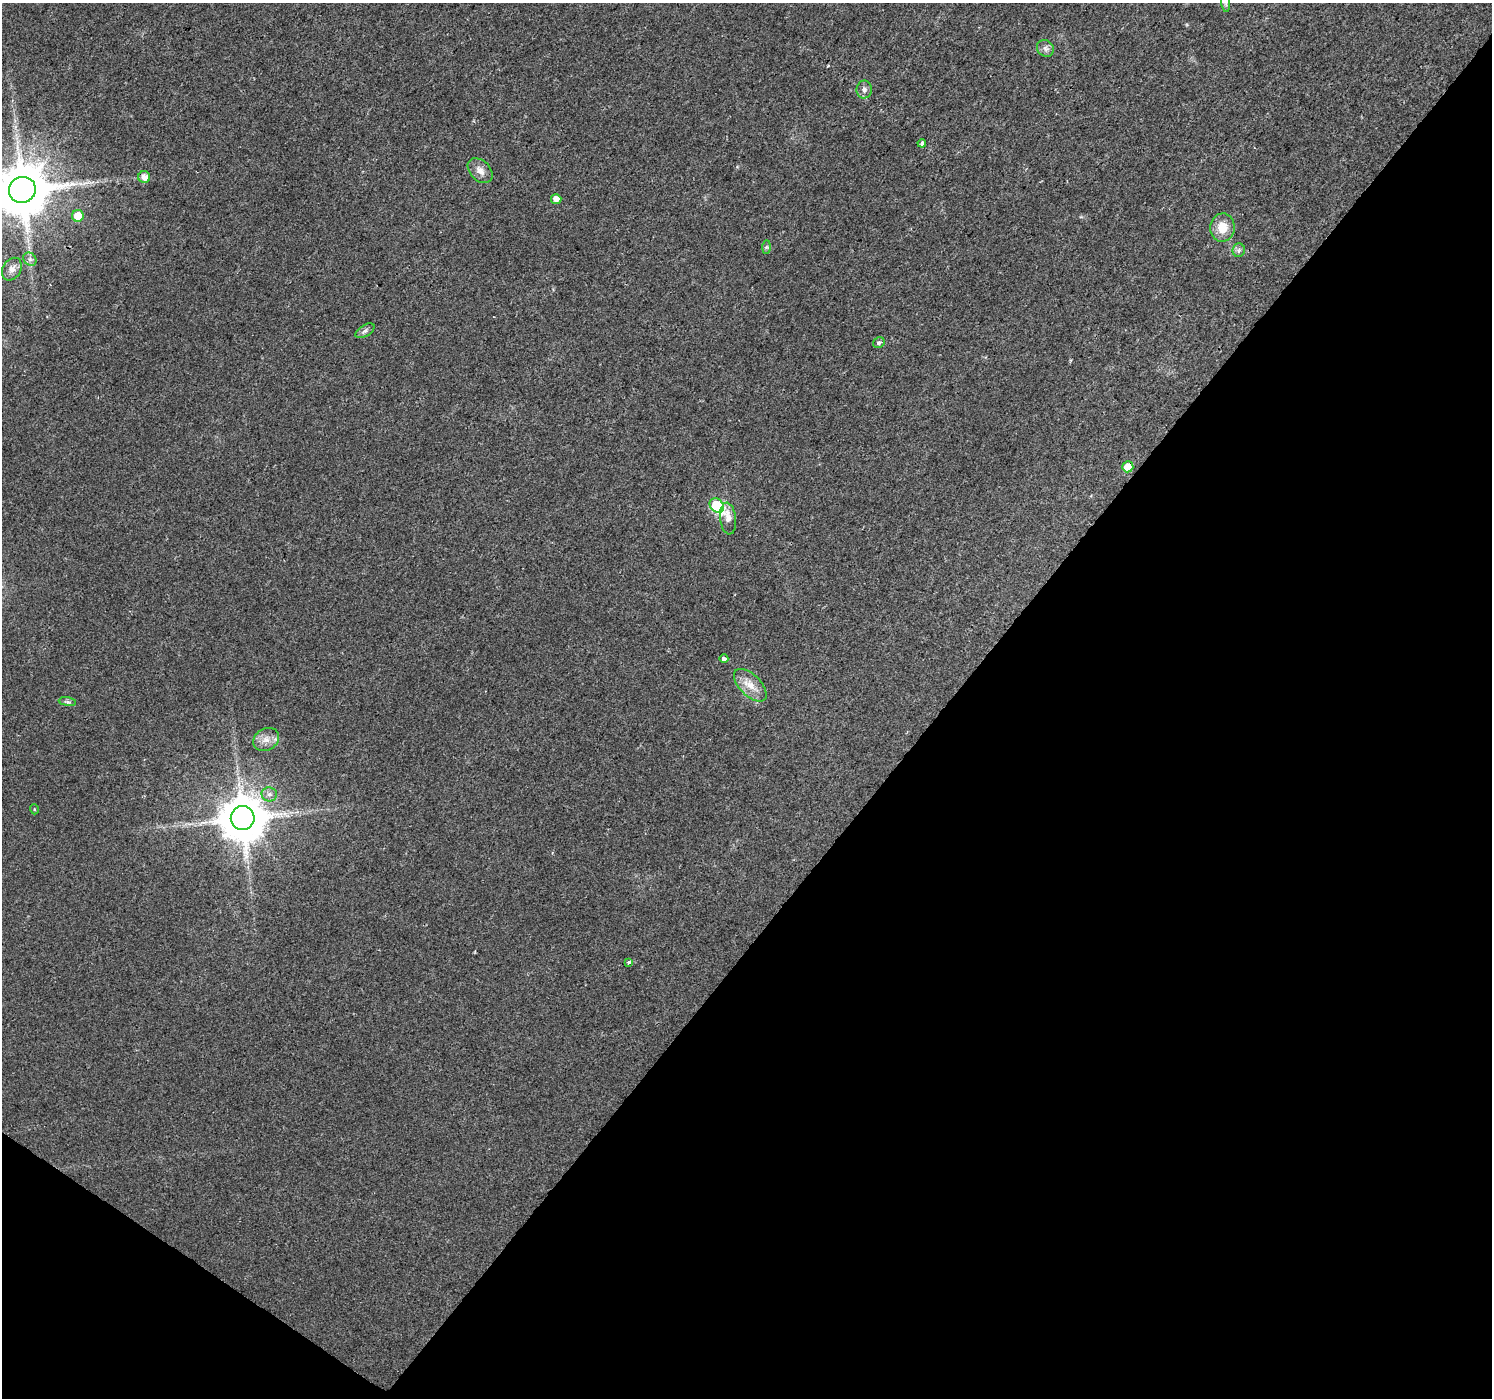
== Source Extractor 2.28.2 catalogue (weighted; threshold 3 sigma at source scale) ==
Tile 15 of 4 x 4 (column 3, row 4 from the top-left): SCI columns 2989-4478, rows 255-1650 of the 5985 x 6026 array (HDU 1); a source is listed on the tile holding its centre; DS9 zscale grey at full resolution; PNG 1494 x 1400 px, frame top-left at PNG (2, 3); each listed source drawn as its Kron ellipse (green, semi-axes under 4 px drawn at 4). Shown black and unused: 39% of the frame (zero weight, under 2 of 3 exposures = <1% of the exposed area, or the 3 px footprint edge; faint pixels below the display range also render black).
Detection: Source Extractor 2.28.2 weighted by HDU 2 'WHT'; one run over the whole footprint, this tile lists its part. Background 0.0172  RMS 0.0046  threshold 0.0206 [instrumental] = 3 sigma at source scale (4.5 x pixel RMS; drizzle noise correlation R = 1.50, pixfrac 1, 0.0396/0.0396 arcsec/px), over >= 5 px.
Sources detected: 27; all 27 listed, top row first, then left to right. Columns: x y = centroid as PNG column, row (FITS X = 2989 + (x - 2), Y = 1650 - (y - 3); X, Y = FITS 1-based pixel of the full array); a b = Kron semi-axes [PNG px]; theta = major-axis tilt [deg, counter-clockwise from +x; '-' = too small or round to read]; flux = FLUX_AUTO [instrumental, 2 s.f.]
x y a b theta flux
1226 3 9 4 -82 1
1045 48 9 8 - 1.8
864 89 9 7 81 1.8
922 143 4 4 - 1
480 171 14 10 -46 3.4
144 177 6 6 - 3.5
22 190 13 13 - 2800
556 199 5 5 - 3.4
78 216 6 6 - 7.2
1222 227 14 12 86 7.7
766 247 7 4 89 0.72
1239 250 7 6 - 1.3
30 259 7 6 - 1.3
12 269 12 9 58 3
365 331 10 5 32 1.5
879 343 6 5 - 1.2
1128 467 5 5 - 7.3
717 506 8 6 -47 41
728 518 16 8 -84 3.6
724 659 4 4 - 7.9
750 685 20 10 -45 6
67 702 9 4 -9 1.1
266 739 13 11 32 4.1
269 794 8 7 - 1.7
34 809 5 3 - 0.36
243 818 12 12 - 2000
629 962 4 3 - 3.4
Isophote crosses this tile's border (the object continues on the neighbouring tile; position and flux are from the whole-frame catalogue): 2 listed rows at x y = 1226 3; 22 190